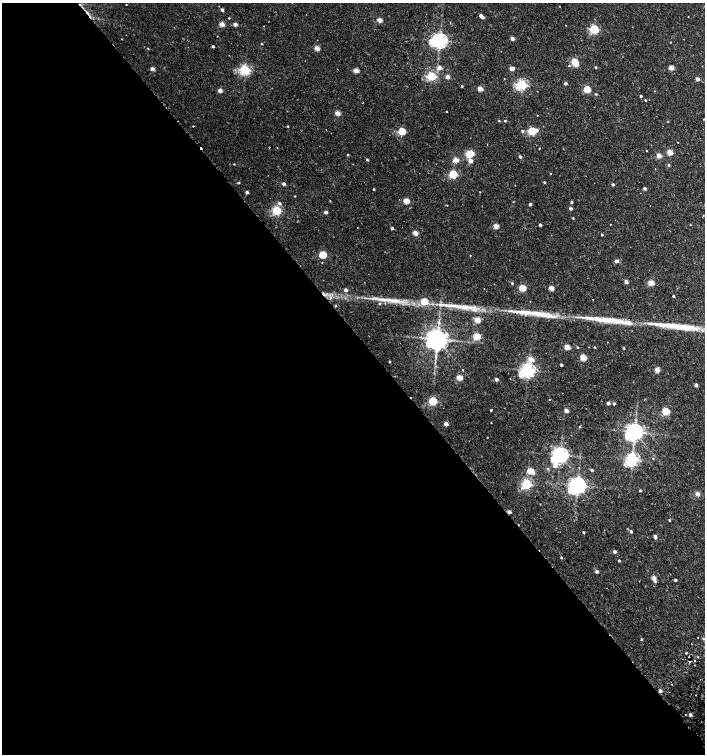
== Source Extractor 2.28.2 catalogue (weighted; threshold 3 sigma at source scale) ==
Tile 9 of 4 x 4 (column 1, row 3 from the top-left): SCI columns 192-1597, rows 1557-3060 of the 6068 x 6115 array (HDU 1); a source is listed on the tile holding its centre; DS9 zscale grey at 2 x 2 block average (1 PNG px = mean of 2 x 2 image px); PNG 707 x 756 px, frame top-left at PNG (2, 3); no overlay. Shown black and unused: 56% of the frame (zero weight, under 2 of 3 exposures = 3% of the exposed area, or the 3 px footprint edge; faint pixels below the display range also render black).
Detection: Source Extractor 2.28.2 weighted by HDU 2 'WHT'; one run over the whole footprint, this tile lists its part. Background 0.0101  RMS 0.0028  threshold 0.0126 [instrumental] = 3 sigma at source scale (4.5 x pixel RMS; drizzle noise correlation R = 1.50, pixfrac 1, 0.0396/0.0396 arcsec/px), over >= 5 px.
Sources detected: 197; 7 cosmic-ray / hot-pixel residue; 4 long thin detections or spike segments (spike, bleed or trail) — not listed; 2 inside a brighter listed object's ellipse — not listed separately; the other 184 listed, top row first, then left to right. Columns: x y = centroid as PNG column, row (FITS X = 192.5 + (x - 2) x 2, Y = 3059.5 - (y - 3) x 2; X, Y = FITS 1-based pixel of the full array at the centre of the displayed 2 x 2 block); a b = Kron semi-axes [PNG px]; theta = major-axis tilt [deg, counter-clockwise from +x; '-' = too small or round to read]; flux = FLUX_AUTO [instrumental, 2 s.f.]
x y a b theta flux
126 4 2 2 - 0.36
559 6 2 2 - 0.21
222 10 3 2 - 2
87 13 8 3 -49 1.8
481 15 2 2 - 2.8
482 17 2 2 - 2.4
688 17 2 2 - 0.24
229 18 2 2 - 0.44
379 20 3 2 - 8.8
222 24 3 2 - 9.4
235 24 3 2 - 4.5
565 25 2 2 - 0.26
594 29 3 3 - 64
217 36 2 2 - 0.21
512 38 2 2 - 4.6
122 39 2 2 - 0.28
439 40 5 4 - 300
670 42 2 2 - 0.33
262 44 2 2 - 1
213 46 2 2 - 1.3
148 48 2 2 - 0.35
317 48 3 2 - 9.9
574 61 3 2 - 12
575 64 3 3 - 14
569 66 2 2 - 0.53
596 67 2 2 - 0.86
439 68 3 3 - 6
512 68 4 3 - 5.6
671 68 3 3 - 11
152 69 3 2 - 4.6
245 70 4 3 - 100
356 70 3 2 - 11
431 76 3 3 - 60
447 77 3 2 - 5.7
698 79 2 2 - 3.6
565 83 2 2 - 2.4
522 85 4 3 - 110
462 86 3 2 - 0.73
480 89 3 2 - 12
587 89 3 3 - 25
220 91 3 2 - 5.7
596 94 3 2 - 0.79
641 96 2 2 - 1.1
645 100 2 2 - 0.61
362 103 2 2 - 0.28
446 111 2 2 - 0.49
337 113 3 2 - 10
537 115 2 2 - 0.35
704 119 3 2 - 0.33
499 121 2 2 - 0.65
505 121 2 2 - 0.77
668 121 2 2 - 0.37
193 126 2 2 - 0.74
288 126 2 2 - 0.57
536 130 3 3 - 2.3
402 131 3 3 - 34
522 131 3 3 - 1.2
532 131 3 3 - 44
678 142 2 2 - 0.26
539 148 2 2 - 0.41
646 151 2 2 - 0.54
670 152 3 3 - 15
469 154 3 3 - 22
347 155 3 2 - 0.59
659 156 3 3 - 8.9
520 157 2 2 - 1.6
367 160 3 2 - 0.96
456 160 3 3 - 12
470 161 3 3 - 6.4
234 164 2 2 - 0.44
668 165 3 3 - 0.87
655 169 2 2 - 0.24
551 173 2 2 - 0.78
453 174 3 3 - 44
544 182 3 2 - 0.74
238 183 3 2 - 0.9
284 184 2 2 - 2.5
613 184 2 2 - 1.3
645 188 2 2 - 2.5
374 189 2 2 - 0.67
247 192 2 2 - 3
480 192 2 2 - 0.24
294 196 2 2 - 0.42
330 201 2 2 - 0.35
406 201 3 3 - 17
513 201 2 2 - 0.35
571 202 2 2 - 1.3
279 203 4 3 - 1.5
530 204 2 2 - 1.9
447 205 2 2 - 0.56
571 208 2 2 - 2.4
276 210 3 3 - 73
326 212 2 2 - 3.1
703 215 2 2 - 0.6
573 218 2 2 - 0.54
610 224 2 2 - 0.76
540 225 3 2 - 1.2
690 225 3 2 - 0.25
496 226 3 3 - 11
357 228 2 2 - 0.31
392 228 2 2 - 1.8
415 233 3 3 - 8.9
602 235 2 2 - 0.79
322 255 3 3 - 30
470 255 2 2 - 0.35
616 261 3 2 - 3.8
322 263 2 2 - 0.43
626 282 2 2 - 3.5
512 283 3 3 - 0.87
651 283 3 3 - 17
522 288 3 3 - 25
551 288 3 2 - 9.1
346 290 3 2 - 3.1
673 296 2 2 - 0.94
392 300 27 5 -5 12
424 301 3 3 - 22
457 306 36 6 -8 13
477 320 3 3 - 17
619 321 6 4 19 2.9
629 323 5 4 - 4.6
477 336 3 3 - 33
437 339 5 5 - 740
567 347 3 3 - 14
577 347 3 2 - 0.7
595 347 2 2 - 0.54
623 348 3 2 - 0.64
583 357 3 3 - 17
531 359 3 3 - 12
389 362 2 2 - 0.59
561 365 2 2 - 2
657 369 3 3 - 10
462 370 2 2 - 0.34
528 370 5 4 - 230
459 377 3 3 - 16
496 379 2 2 - 3.1
696 385 2 2 - 3.4
550 399 2 2 - 1.2
433 401 3 3 - 53
608 403 2 2 - 3.3
614 403 2 2 - 1.3
491 410 2 2 - 5.1
566 410 3 2 - 6.1
666 411 3 3 - 31
446 424 3 2 - 5.6
580 426 3 2 - 0.45
634 432 5 4 - 420
487 437 2 2 - 0.29
560 455 5 4 - 310
653 458 3 3 - 0.44
632 459 4 4 - 150
641 461 2 2 - 0.78
555 466 5 3 - 4.6
548 469 3 3 - 0.6
592 470 3 2 - 0.9
530 471 4 3 - 20
526 484 3 3 - 86
577 485 5 4 - 360
640 490 2 2 - 0.86
697 494 3 2 - 6.8
509 512 2 2 - 3.9
669 520 2 2 - 0.9
627 529 3 2 - 0.37
631 531 2 2 - 1.9
584 532 2 2 - 1
655 536 3 2 - 3.1
614 551 2 2 - 3.6
561 557 2 2 - 0.72
619 561 2 2 - 0.98
596 571 2 2 - 3.4
654 578 3 2 - 6.4
675 580 2 2 - 1.2
655 581 3 3 - 0.95
641 639 3 2 - 0.78
704 639 2 2 - 1.4
686 653 2 2 - 2.7
698 657 3 2 - 0.29
695 661 2 2 - 1
690 662 2 2 - 2
695 665 2 2 - 0.26
672 684 2 2 - 0.87
660 691 3 2 - 2.3
696 695 2 2 - 0.27
686 714 2 2 - 0.43
690 715 2 2 - 3
Overlapping masked pixels (flux is a lower limit): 3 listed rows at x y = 87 13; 509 512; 690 662
Isophote crosses this tile's border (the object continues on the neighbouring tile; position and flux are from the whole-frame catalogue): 1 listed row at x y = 704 639